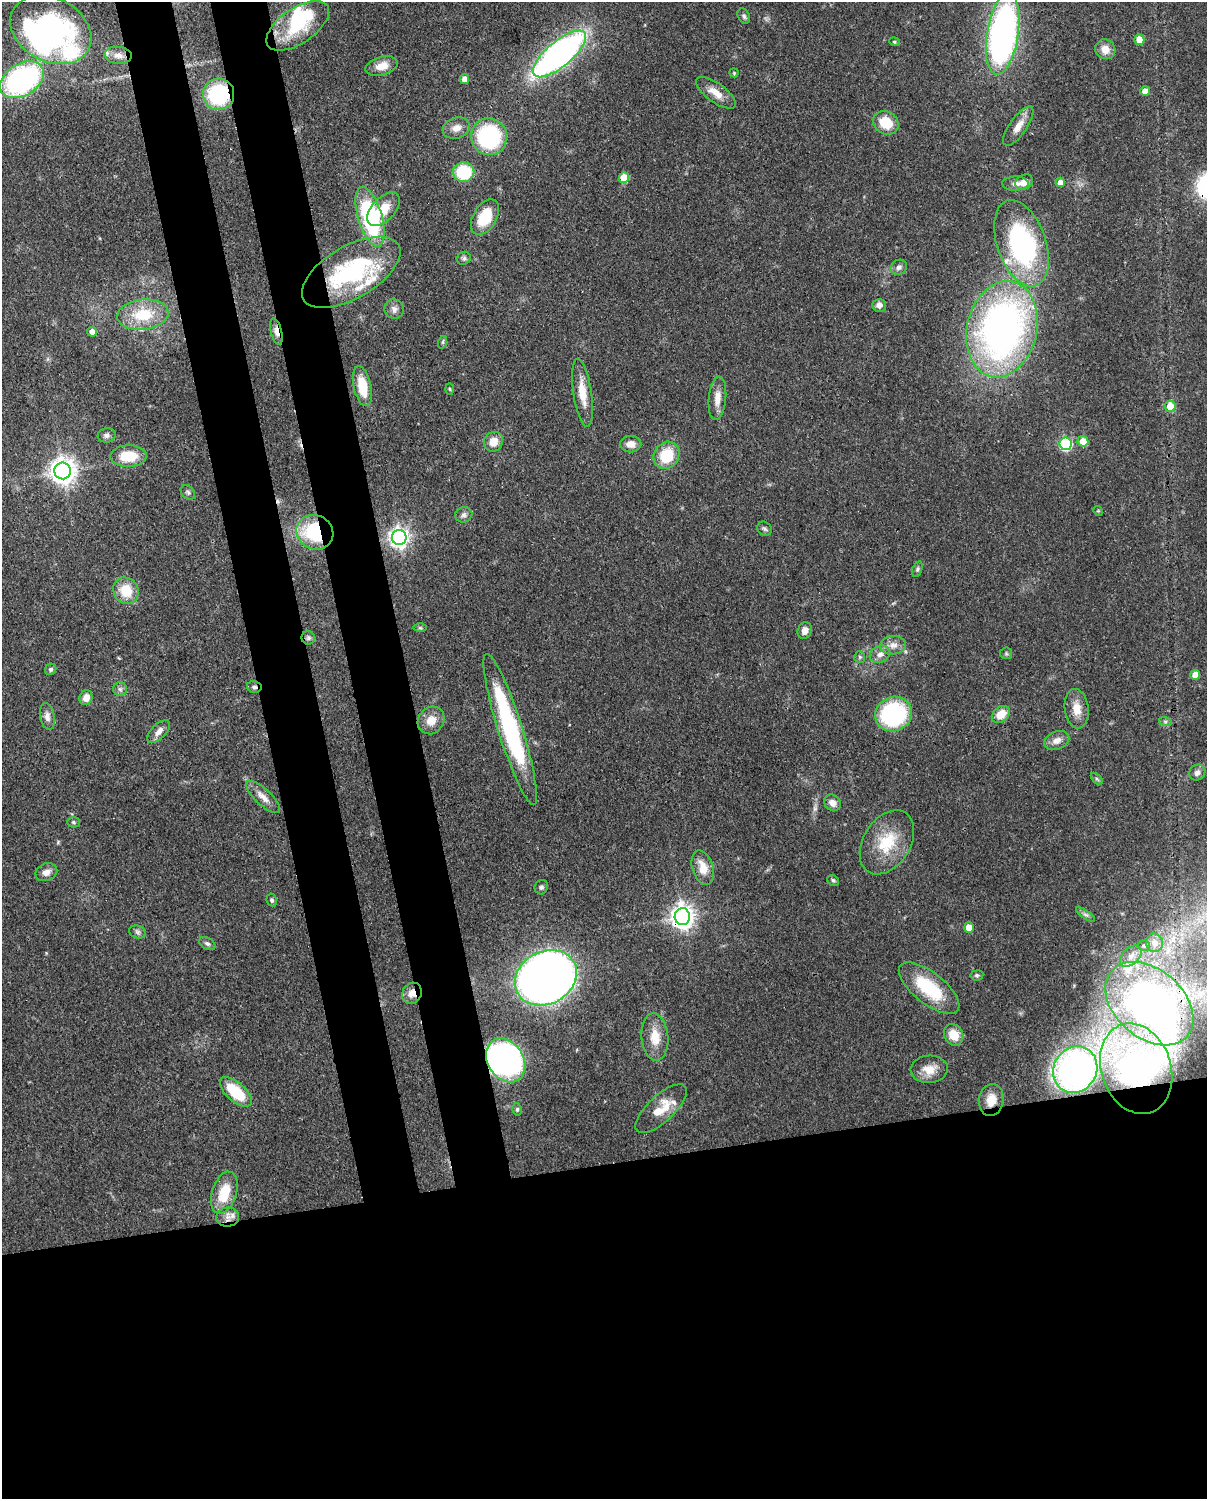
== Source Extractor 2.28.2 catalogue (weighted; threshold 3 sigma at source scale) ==
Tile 11 of 4 x 3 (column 3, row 3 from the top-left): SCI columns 2502-3706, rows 155-1651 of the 5001 x 4912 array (HDU 1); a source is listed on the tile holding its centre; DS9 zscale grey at full resolution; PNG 1209 x 1501 px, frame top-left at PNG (2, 2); each listed source drawn as its Kron ellipse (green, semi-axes under 4 px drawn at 4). Shown black and unused: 30% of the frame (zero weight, under 3 of 4 exposures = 7% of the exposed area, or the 3 px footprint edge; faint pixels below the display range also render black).
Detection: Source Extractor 2.28.2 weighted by HDU 2 'WHT'; one run over the whole footprint, this tile lists its part. Background 0.114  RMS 0.0043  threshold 0.0195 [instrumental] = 3 sigma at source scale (4.5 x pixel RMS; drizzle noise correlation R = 1.50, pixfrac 1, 0.05/0.05 arcsec/px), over >= 5 px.
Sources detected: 131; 8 inside a brighter object's white glare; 1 cosmic-ray / hot-pixel residue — neither listed nor drawn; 5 inside a brighter listed object's ellipse — not listed separately; the other 117 listed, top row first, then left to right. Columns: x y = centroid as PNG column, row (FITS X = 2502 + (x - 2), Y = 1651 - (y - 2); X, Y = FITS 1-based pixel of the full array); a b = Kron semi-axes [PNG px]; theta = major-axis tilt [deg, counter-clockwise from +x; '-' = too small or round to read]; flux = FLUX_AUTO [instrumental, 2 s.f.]
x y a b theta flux
744 16 8 5 -62 1
298 26 36 17 34 23
51 30 43 31 -28 86
1003 34 41 15 81 190
1139 40 5 5 - 7.7
894 42 5 4 - 0.62
1105 49 10 9 - 4.6
559 54 33 12 40 180
118 55 13 8 -5 3.2
382 66 16 9 16 5.9
734 73 4 4 - 0.45
464 79 5 4 - 3.3
22 80 24 16 32 91
1145 91 5 4 - 4.3
716 93 23 9 -36 5.7
219 94 16 15 - 37
886 123 13 11 -33 11
1018 126 23 8 55 5
456 128 14 10 18 3.9
489 137 18 18 - 45
464 172 10 10 - 23
624 178 5 5 - 13
1024 182 9 7 24 3.8
1060 182 5 4 - 3.5
1015 183 13 7 1 2.2
383 209 20 11 47 8.3
370 217 31 12 -73 60
485 217 19 11 61 16
1021 243 45 24 -71 80
464 258 7 6 - 1.1
899 267 8 7 - 1.7
351 272 55 26 30 56
879 305 7 6 - 2.1
394 309 10 9 - 2.2
143 315 26 15 6 18
1002 329 49 35 77 210
276 331 13 5 -77 3.1
92 332 5 5 - 2.8
443 342 6 4 71 0.65
362 386 20 8 -78 10
450 389 6 4 -87 0.56
582 393 34 9 -82 8.7
717 398 22 8 84 4.8
1170 406 5 5 - 9.5
107 435 9 7 5 1.6
1083 441 5 5 - 7
493 442 10 9 - 5.5
631 444 10 8 -1 3.7
1065 444 6 6 - 57
666 455 14 12 56 15
128 456 18 11 2 13
63 471 8 8 - 460
188 492 8 6 -46 1
1098 511 5 4 - 0.49
464 515 8 7 - 1.6
765 529 8 6 -42 1
315 532 19 17 -31 33
399 537 7 7 - 230
917 569 8 5 70 0.86
126 591 14 12 -56 11
420 628 7 4 -1 0.7
805 631 8 7 - 2.6
308 638 7 6 - 1.1
893 645 13 9 4 3.4
1006 653 6 5 - 0.78
880 654 10 8 21 2.9
860 657 6 5 - 0.77
51 669 6 5 - 0.82
1195 675 5 5 - 4.8
254 687 7 5 -11 1.3
120 689 7 7 - 1.3
86 698 7 6 - 3.6
1077 709 20 12 -83 6
894 714 19 17 26 49
1001 715 10 7 42 7.3
47 717 13 7 -80 2.4
431 720 14 12 54 5.6
1165 721 6 4 -18 0.77
510 729 79 12 -72 70
159 731 14 7 46 3.1
1057 740 13 9 22 3.4
1197 773 8 7 - 2
1097 779 7 3 -45 0.67
263 797 22 8 -43 4.1
833 803 9 7 -40 3
73 822 6 5 - 0.76
887 842 35 23 58 19
703 868 18 10 -72 7.2
46 872 11 8 22 2.7
833 880 6 5 - 0.76
541 887 7 6 - 1.1
272 900 6 5 - 0.89
1085 914 11 4 -35 1.2
682 917 8 8 - 340
969 927 5 5 - 6.8
138 932 8 6 -15 1.3
1154 943 9 8 - 3.6
207 944 9 5 -30 1.2
1144 946 6 5 - 0.82
1131 956 13 8 44 3.1
977 975 6 5 - 0.8
546 978 32 26 28 490
929 988 36 15 -39 24
412 993 11 9 61 4
1149 1004 50 34 -41 160
954 1035 11 9 -63 7.3
655 1037 24 13 -85 8.3
506 1060 23 18 -57 110
929 1069 18 13 4 6
1075 1069 24 21 58 73
1136 1069 46 35 -72 49
236 1092 19 9 -41 17
991 1100 16 12 82 8
517 1109 6 5 - 0.73
661 1109 33 13 43 9.7
224 1193 22 12 72 12
228 1217 11 9 9 3.2
Overlapping masked pixels (flux is a lower limit): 10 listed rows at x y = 219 94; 276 331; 315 532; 254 687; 682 917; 412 993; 1149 1004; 506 1060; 1136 1069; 991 1100